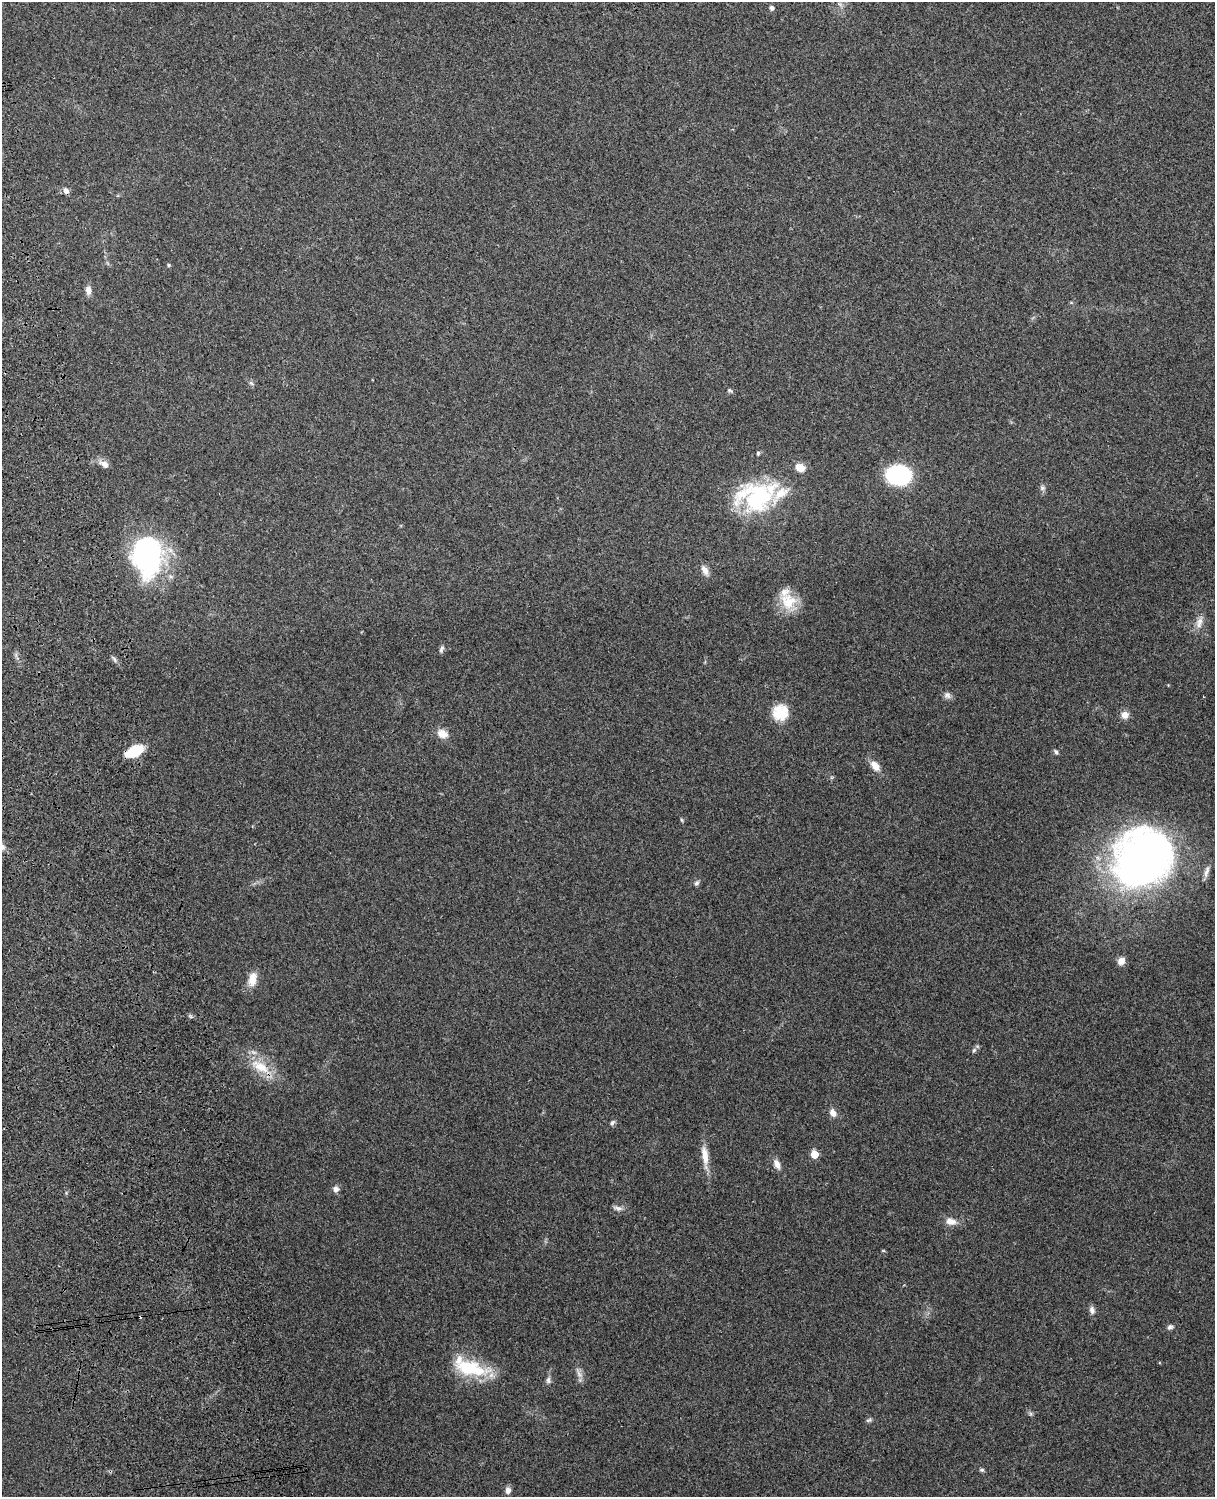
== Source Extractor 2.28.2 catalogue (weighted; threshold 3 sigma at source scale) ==
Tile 7 of 4 x 3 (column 3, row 2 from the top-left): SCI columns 2543-3755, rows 1660-3154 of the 5088 x 4927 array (HDU 1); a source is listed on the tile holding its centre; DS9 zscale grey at full resolution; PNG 1217 x 1499 px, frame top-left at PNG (2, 2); no overlay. Shown black and unused: <1% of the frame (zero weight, under 3 of 4 exposures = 6% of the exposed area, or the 3 px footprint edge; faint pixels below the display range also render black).
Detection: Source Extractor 2.28.2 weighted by HDU 2 'WHT'; one run over the whole footprint, this tile lists its part. Background 0.265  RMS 0.0089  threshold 0.0403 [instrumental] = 3 sigma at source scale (4.5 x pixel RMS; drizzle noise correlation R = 1.50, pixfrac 1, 0.05/0.05 arcsec/px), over >= 5 px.
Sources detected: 56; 1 cosmic-ray / hot-pixel residue — not listed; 4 inside a brighter listed object's ellipse — not listed separately; the other 51 listed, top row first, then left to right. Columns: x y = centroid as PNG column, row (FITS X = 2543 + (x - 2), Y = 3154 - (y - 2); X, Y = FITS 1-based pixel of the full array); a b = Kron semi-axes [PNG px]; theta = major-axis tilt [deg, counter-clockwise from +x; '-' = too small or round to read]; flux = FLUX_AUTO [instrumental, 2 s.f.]
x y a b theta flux
772 8 6 5 - 2.5
66 191 8 6 -61 3.6
168 265 5 4 - 1.2
88 290 11 7 -86 5
251 383 9 4 -36 1.7
730 390 7 5 -4 1.6
758 453 5 4 - 1.4
104 464 13 8 -30 5.5
800 468 13 10 -23 7.4
898 475 16 13 -5 120
1042 488 8 7 - 2.5
758 497 46 38 19 89
147 555 32 23 -84 220
705 570 12 7 -63 6
788 601 24 21 -46 23
1199 623 16 9 71 7.1
441 649 11 5 72 2.2
114 659 8 4 -53 2.1
947 695 10 9 - 3.4
780 712 19 18 - 20
1125 715 8 8 - 6.5
442 734 14 10 -28 8.8
134 751 16 9 26 31
1056 752 7 5 -46 1.8
875 766 13 8 -50 9.4
682 820 6 3 -70 1
1142 859 56 50 47 500
1206 872 19 6 74 4.5
697 883 7 6 - 2.2
1121 961 8 7 - 6.9
252 979 19 10 79 10
974 1050 7 5 61 1.9
260 1067 33 13 -32 25
833 1113 10 7 -66 5.4
612 1123 8 5 50 2
814 1154 5 5 - 20
705 1155 27 8 -83 12
777 1164 13 7 -67 5.8
336 1189 8 7 - 3.9
66 1193 5 4 - 1
617 1208 14 6 -10 3.5
951 1221 15 10 -15 7.6
883 1250 6 3 -19 0.78
1092 1310 10 6 -75 4
1170 1327 8 6 19 2.4
470 1368 48 18 -12 46
579 1373 16 6 -67 4.8
548 1380 10 6 88 2.9
869 1420 8 4 26 1.7
982 1470 6 5 - 1.6
508 1490 8 6 -87 4.1
Overlapping masked pixels (flux is a lower limit): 1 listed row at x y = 134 751